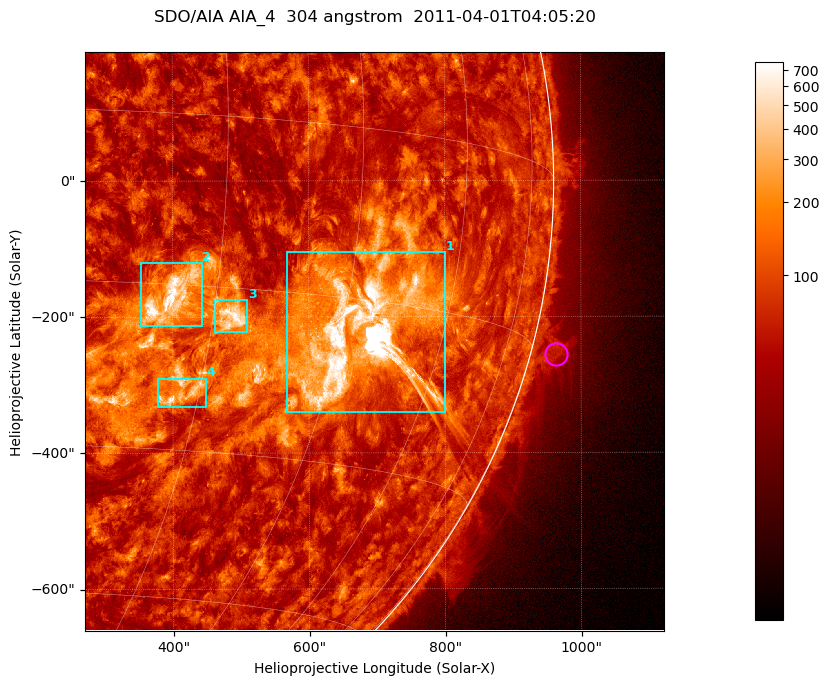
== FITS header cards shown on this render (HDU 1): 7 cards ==
TELESCOP= 'SDO/AIA '           / For AIA: SDO/AIA
INSTRUME= 'AIA_4   '           / For AIA: AIA_ATA1, AIA_ATA2, AIA_ATA3 or AIA_AT
WAVELNTH=                  304 / [angstrom] Wavelength
WAVEUNIT= 'angstrom'           / Wavelength unit: angstrom
DATE-OBS= '2011-04-01T04:05:20.123' / [ISO] Date when observation started; ISO 8
CTYPE1  = 'HPLN-TAN'           / CTYPE1; Typically HPLN
CTYPE2  = 'HPLT-TAN'           / CTYPE2; Typically HPLT

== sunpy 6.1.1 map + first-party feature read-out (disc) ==
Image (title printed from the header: SDO/AIA AIA_4  304 angstrom  2011-04-01T04:05:20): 1418 x 1418 px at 0.6 arcsec/px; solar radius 960 arcsec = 1600 px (partial field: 18% of the solar disc is inside the frame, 73% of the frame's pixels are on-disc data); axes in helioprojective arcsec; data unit not stated in the header (colour bar unlabelled)
Orientation: roll -0.132 deg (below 1 deg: not rotated)
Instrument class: DISC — disc imager (sunpy class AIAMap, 304 A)
Bright regions (active regions / flare kernels): reference = the on-disc median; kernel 11 px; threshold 5 sigma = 175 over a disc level ~72.6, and >= 1.15x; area >= 2010 px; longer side >= 17 px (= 10 arcsec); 4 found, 4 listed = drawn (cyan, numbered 1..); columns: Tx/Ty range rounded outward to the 2 arcsec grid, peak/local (2 s.f.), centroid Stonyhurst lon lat
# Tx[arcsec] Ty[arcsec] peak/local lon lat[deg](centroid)
1 566..800 -340..-104 84 +48 -18
2 352..444 -214..-120 12 +26 -16
3 462..510 -224..-174 10 +32 -18
4 376..450 -332..-290 9 +28 -25
Off-limb structures (1.02-1.3 R_sun): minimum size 400 px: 5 found; the strongest spans PA ~250..260 deg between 1.02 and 1.08 R_sun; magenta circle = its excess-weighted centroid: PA ~255 deg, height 1.04 R_sun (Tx ~964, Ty ~-256 arcsec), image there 2.3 x the reference